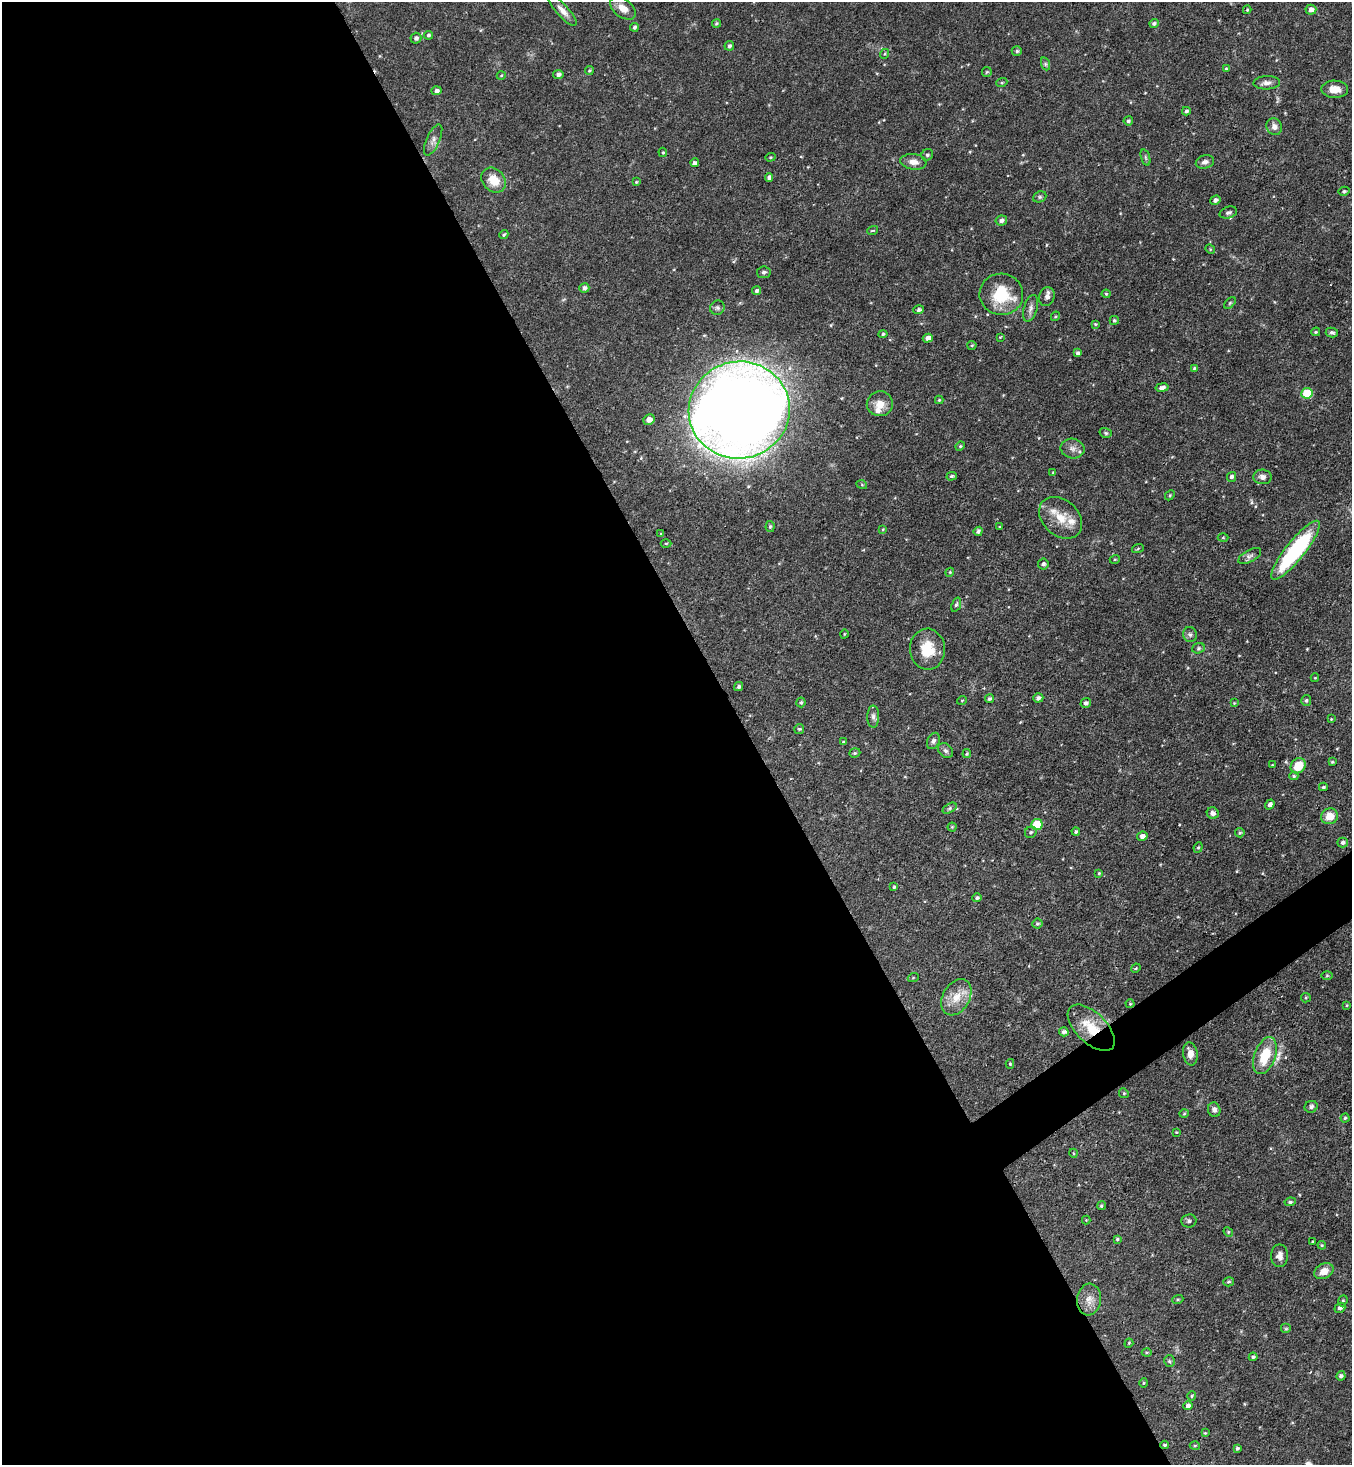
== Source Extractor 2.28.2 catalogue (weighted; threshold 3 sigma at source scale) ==
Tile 9 of 4 x 4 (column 1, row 3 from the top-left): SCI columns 296-1645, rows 1466-2928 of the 5850 x 5857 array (HDU 1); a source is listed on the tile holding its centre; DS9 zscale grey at full resolution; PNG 1354 x 1467 px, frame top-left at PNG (2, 2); each listed source drawn as its Kron ellipse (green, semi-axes under 4 px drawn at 4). Shown black and unused: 57% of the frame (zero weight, under 3 of 4 exposures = <1% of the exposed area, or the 3 px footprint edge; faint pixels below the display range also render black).
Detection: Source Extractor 2.28.2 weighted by HDU 2 'WHT'; one run over the whole footprint, this tile lists its part. Background 0.0622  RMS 0.0035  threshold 0.0157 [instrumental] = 3 sigma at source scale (4.5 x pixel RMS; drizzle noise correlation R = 1.50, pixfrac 1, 0.05/0.05 arcsec/px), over >= 5 px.
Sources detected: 188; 4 inside a brighter listed object's ellipse — not listed separately; the other 184 listed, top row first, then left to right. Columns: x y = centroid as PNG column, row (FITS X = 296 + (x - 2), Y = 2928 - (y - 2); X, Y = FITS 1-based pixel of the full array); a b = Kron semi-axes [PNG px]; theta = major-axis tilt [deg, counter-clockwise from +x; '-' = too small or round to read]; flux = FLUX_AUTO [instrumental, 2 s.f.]
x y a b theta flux
623 8 14 9 -37 3.7
1247 10 4 4 - 0.4
1311 10 5 5 - 1.7
563 11 20 6 -47 2.5
716 23 4 4 - 0.55
1154 23 5 4 - 0.82
634 27 4 4 - 0.71
428 35 4 4 - 0.64
416 38 5 5 - 0.95
729 46 5 4 - 0.88
1017 51 5 4 - 0.6
884 54 5 3 - 0.33
1046 64 7 4 -71 0.57
1226 69 4 4 - 0.45
589 70 4 4 - 0.47
987 72 5 5 - 0.44
558 74 5 4 - 1.1
501 76 4 3 - 0.28
1002 82 5 3 - 0.42
1267 83 13 6 2 1.7
1335 89 13 8 -1 3.8
436 91 5 4 - 1
1186 111 4 4 - 0.77
1128 121 5 4 - 0.69
1274 127 8 7 - 2
433 140 17 6 66 1.9
663 152 4 4 - 0.43
927 155 6 5 - 0.66
770 157 5 4 - 0.4
1145 157 8 3 -71 0.58
913 162 13 8 -8 2.7
1205 162 9 6 16 1.3
695 163 4 4 - 0.88
769 177 4 4 - 1.1
494 180 14 11 -47 5.6
636 182 4 3 - 0.37
1344 191 5 4 - 0.61
1040 197 7 5 22 0.63
1215 200 5 4 - 1.2
1228 212 9 5 17 0.87
1001 221 6 5 - 1.2
873 230 5 3 - 0.34
504 235 5 4 - 0.52
1210 249 5 4 - 0.36
764 272 7 5 7 0.68
584 288 5 4 - 1.1
757 291 5 4 - 0.78
1001 294 22 20 -10 15
1106 294 4 4 - 0.36
1047 297 9 7 72 1.5
1230 303 7 4 45 0.54
717 308 7 6 - 0.85
1031 308 14 6 74 1.6
919 310 5 4 - 0.85
1055 316 5 4 - 0.38
1114 320 4 4 - 0.5
1095 324 3 3 - 0.37
1316 332 4 3 - 0.42
1332 333 6 5 - 0.81
883 334 4 4 - 0.53
1000 337 4 2 - 0.27
928 338 5 4 - 1.9
972 345 4 4 - 0.4
1078 353 4 3 - 0.87
1194 368 4 4 - 0.42
1162 388 6 4 9 1.3
1307 393 6 5 - 11
939 400 4 4 - 0.4
880 404 13 12 - 4
739 410 50 48 12 770
649 419 6 5 - 2.2
1106 433 6 4 -17 0.52
960 446 5 4 - 0.43
1072 449 12 9 -11 2.1
1053 473 4 3 - 0.36
952 476 5 4 - 0.59
1231 477 5 4 - 0.99
1262 477 9 7 -5 1.6
862 485 5 3 - 0.39
1170 495 5 4 - 0.43
1061 518 24 17 -42 7.1
770 527 5 4 - 0.55
999 527 3 3 - 0.27
883 529 4 3 - 0.32
978 531 5 4 - 0.94
661 534 4 4 - 0.41
1223 537 5 3 - 0.32
666 543 5 3 - 0.33
1138 548 6 4 21 0.42
1296 550 37 9 51 35
1250 556 13 6 29 1.2
1115 559 5 3 - 0.34
1043 564 5 5 - 0.87
950 572 4 3 - 0.31
956 605 7 4 70 0.65
844 634 4 3 - 0.28
1190 634 7 7 - 1
1198 648 6 5 - 0.6
927 649 20 17 -87 8.9
1315 678 4 4 - 0.29
739 687 5 4 - 0.71
1038 698 5 4 - 1.2
989 699 4 4 - 0.75
962 700 5 3 - 0.29
1306 700 5 5 - 0.85
801 702 5 4 - 0.57
1086 703 5 5 - 1
1234 703 4 4 - 0.3
873 717 11 6 -89 1.2
1331 719 4 3 - 0.31
799 729 5 5 - 0.45
933 741 8 6 64 0.96
843 742 4 4 - 0.44
945 751 8 6 -44 1
855 753 6 4 19 0.53
967 754 4 4 - 0.51
1332 762 4 3 - 0.35
1272 765 4 3 - 0.31
1298 766 8 7 - 6.7
1294 776 4 4 - 0.45
1323 787 4 3 - 0.58
1270 805 5 4 - 1.1
950 808 7 4 32 0.68
1213 813 6 5 - 1.4
1329 816 8 7 - 4.7
1037 824 6 5 - 13
952 827 4 4 - 0.35
1076 831 4 3 - 0.68
1031 832 6 5 - 0.68
1240 833 5 4 - 0.56
1142 836 5 4 - 1.7
1343 842 5 5 - 0.97
1198 847 5 4 - 0.53
1099 873 4 3 - 0.4
894 887 4 4 - 0.51
977 898 5 4 - 0.72
1037 924 5 5 - 0.61
1136 968 5 3 - 0.37
1327 976 6 4 1 0.42
913 978 5 3 - 0.32
956 997 19 13 60 5.7
1306 998 5 4 - 0.42
1130 1004 4 4 - 0.35
1347 1005 4 3 - 0.31
1091 1028 29 15 -44 11
1064 1032 5 4 - 1.1
1190 1054 11 7 -81 2.7
1265 1056 19 10 70 10
1010 1064 5 4 - 0.43
1124 1093 5 4 - 0.44
1311 1107 6 6 - 1
1214 1110 7 6 - 1.3
1184 1114 4 3 - 0.33
1345 1118 4 4 - 0.56
1176 1132 3 2 - 0.26
1073 1153 4 3 - 0.3
1290 1202 6 4 9 0.59
1101 1206 4 4 - 0.49
1086 1220 4 4 - 0.29
1189 1221 7 6 - 0.91
1228 1232 5 4 - 0.4
1117 1239 4 4 - 0.46
1312 1241 3 2 - 0.41
1322 1245 4 4 - 0.4
1279 1256 11 8 -89 2.1
1324 1271 10 7 26 3.4
1229 1282 5 4 - 0.55
1089 1299 16 12 83 3.6
1178 1299 5 3 - 0.43
1343 1301 6 4 67 0.5
1340 1308 6 4 36 1.1
1286 1329 5 5 - 0.47
1129 1343 4 3 - 0.33
1147 1352 5 3 - 0.41
1253 1357 4 4 - 0.61
1169 1361 6 5 - 0.67
1341 1376 5 4 - 0.95
1144 1383 4 4 - 0.39
1192 1396 4 4 - 0.43
1188 1406 5 4 - 1.1
1205 1433 4 3 - 0.29
1164 1445 4 3 - 0.44
1195 1446 5 3 - 0.35
1237 1448 4 3 - 0.6
Overlapping masked pixels (flux is a lower limit): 2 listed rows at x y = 1296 550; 1091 1028